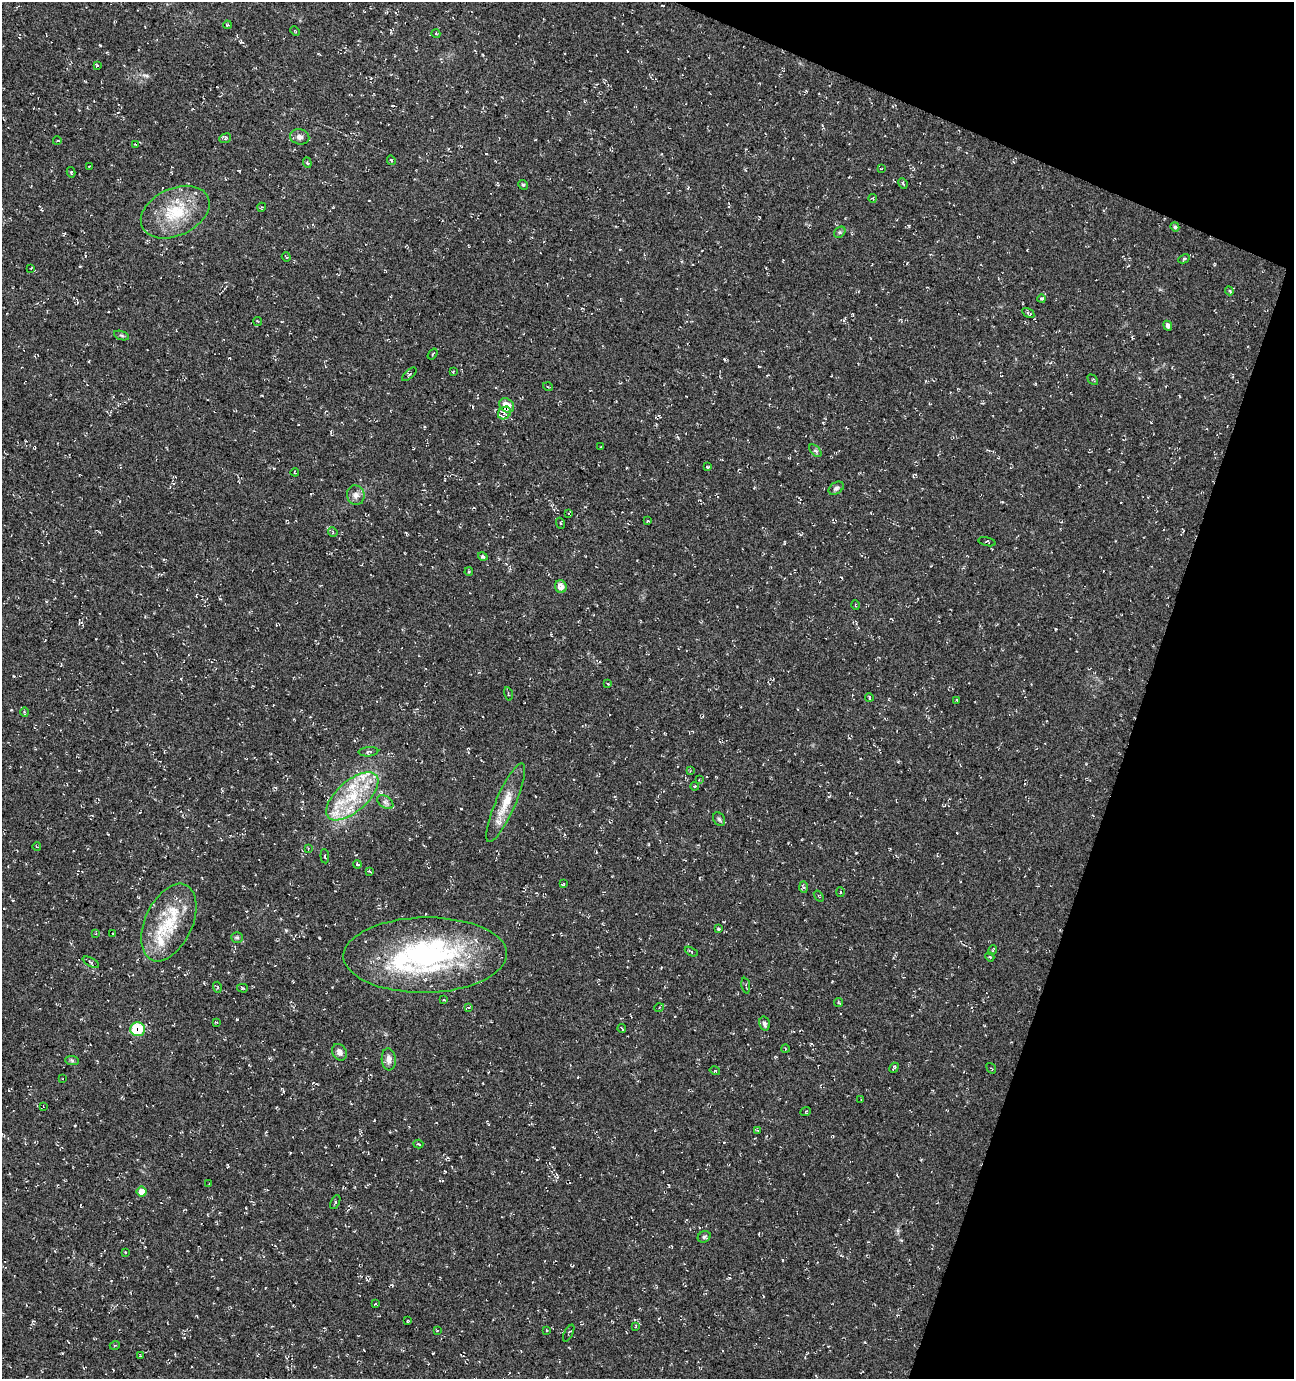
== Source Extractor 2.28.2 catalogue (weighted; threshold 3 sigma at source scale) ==
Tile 8 of 4 x 4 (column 4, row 2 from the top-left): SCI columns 4090-5381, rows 2765-4141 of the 5661 x 5522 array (HDU 1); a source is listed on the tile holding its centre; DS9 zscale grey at full resolution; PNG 1296 x 1381 px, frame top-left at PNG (2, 2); each listed source drawn as its Kron ellipse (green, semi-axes under 4 px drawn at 4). Shown black and unused: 17% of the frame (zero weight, under 3 of 4 exposures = <1% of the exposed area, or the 3 px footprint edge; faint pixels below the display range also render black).
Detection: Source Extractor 2.28.2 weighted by HDU 2 'WHT'; one run over the whole footprint, this tile lists its part. Background 0.0177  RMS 0.0061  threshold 0.0274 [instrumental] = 3 sigma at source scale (4.5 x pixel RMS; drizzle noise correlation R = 1.50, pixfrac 1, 0.0396/0.0396 arcsec/px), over >= 5 px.
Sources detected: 138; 1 inside a brighter object's white glare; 8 cosmic-ray / hot-pixel residue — neither listed nor drawn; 9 inside a brighter listed object's ellipse — not listed separately; the other 120 listed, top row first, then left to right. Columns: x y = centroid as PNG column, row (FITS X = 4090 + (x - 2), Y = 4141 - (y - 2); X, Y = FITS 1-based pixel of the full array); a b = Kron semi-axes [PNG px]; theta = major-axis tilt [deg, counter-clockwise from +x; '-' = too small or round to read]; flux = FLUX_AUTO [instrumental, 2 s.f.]
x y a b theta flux
227 25 4 3 - 0.62
295 31 5 3 - 0.53
436 34 4 3 - 0.46
97 65 3 3 - 0.77
300 137 10 7 -13 2.3
225 138 6 4 23 1
57 141 4 3 - 0.57
135 144 3 2 - 0.49
391 160 5 3 - 0.59
307 163 5 4 - 0.77
89 166 3 2 - 0.43
881 169 3 2 - 0.4
71 172 5 4 - 0.83
903 184 5 3 - 0.61
523 185 5 4 - 0.91
873 198 4 3 - 0.55
262 207 4 3 - 0.47
175 212 36 23 25 27
1175 227 5 4 - 1.2
840 232 6 5 - 1
286 257 4 2 - 0.5
1184 259 6 4 27 0.82
31 268 3 2 - 0.45
1229 291 4 4 - 0.95
1042 299 4 3 - 1
1028 313 6 4 -33 1.4
258 321 5 3 - 0.52
1168 326 5 4 - 2.1
122 335 8 3 -19 0.97
433 354 6 3 55 0.69
453 372 3 2 - 0.41
409 374 9 4 42 1
1093 380 6 3 -45 0.56
548 387 5 3 - 0.48
507 405 8 6 -44 11
504 413 7 5 44 1.8
601 447 3 3 - 0.47
815 451 7 4 -46 1.2
707 467 3 3 - 0.7
295 472 4 2 - 0.5
836 488 8 5 35 1.5
356 495 10 9 - 3
569 513 4 2 - 0.46
648 521 2 2 - 0.47
560 523 5 3 - 0.67
333 532 5 4 - 0.83
987 542 9 3 -13 0.74
483 557 5 3 - 1
469 572 4 3 - 0.8
561 587 6 5 - 4.7
855 605 5 3 - 0.57
608 684 4 3 - 0.52
508 694 7 3 -77 0.64
869 697 4 2 - 0.61
957 700 3 2 - 0.64
25 712 5 3 - 0.69
368 752 10 4 4 1.2
690 771 4 4 - 0.58
699 780 4 3 - 0.47
695 786 4 4 - 0.72
352 796 32 15 41 27
385 802 9 5 -35 2
506 803 43 10 66 13
719 819 7 5 -61 1.2
37 847 4 2 - 0.42
308 849 3 3 - 0.45
325 856 7 3 -85 0.76
357 864 4 3 - 0.54
370 872 4 2 - 0.62
563 884 4 2 - 0.49
803 887 6 4 -88 1
840 892 5 3 - 0.61
819 896 6 3 -53 0.63
169 922 41 23 65 29
718 929 4 3 - 0.7
96 933 4 2 - 0.45
113 934 3 2 - 0.47
237 937 6 5 - 0.92
993 950 5 3 - 0.56
691 952 7 3 -27 0.67
425 955 82 37 1 120
990 957 5 3 - 0.53
91 962 9 3 -29 1
746 986 8 2 -82 0.63
217 987 5 3 - 0.64
242 988 5 4 - 0.78
444 1000 3 3 - 0.55
839 1003 4 3 - 0.82
468 1007 4 2 - 0.43
659 1008 5 3 - 0.62
217 1022 3 3 - 0.53
764 1024 7 5 -73 1.9
622 1028 4 2 - 0.49
138 1029 7 7 - 25
785 1049 4 3 - 0.44
339 1052 9 6 -58 2.6
389 1059 11 7 -84 3.6
72 1061 7 4 -3 1
894 1068 5 2 - 0.78
991 1068 6 3 -52 0.57
715 1071 5 3 - 0.54
63 1079 3 2 - 0.47
861 1100 3 3 - 0.49
43 1106 3 2 - 0.3
806 1111 5 3 - 0.49
758 1130 4 3 - 0.79
418 1144 5 3 - 0.55
209 1183 2 2 - 0.34
142 1191 5 5 - 6.3
335 1202 7 3 62 0.74
704 1237 7 5 27 1.2
125 1252 2 2 - 0.51
375 1304 4 2 - 0.45
408 1321 3 3 - 0.59
636 1326 3 2 - 0.42
437 1330 4 2 - 0.41
546 1330 3 2 - 0.47
569 1333 9 2 62 0.51
115 1345 5 3 - 0.52
140 1356 3 2 - 0.43
Overlapping masked pixels (flux is a lower limit): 2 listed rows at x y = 507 405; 138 1029
Unlisted compact peaks at least as high as the median listed source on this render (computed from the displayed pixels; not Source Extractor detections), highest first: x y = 100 45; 286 930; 461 809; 75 1126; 147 76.